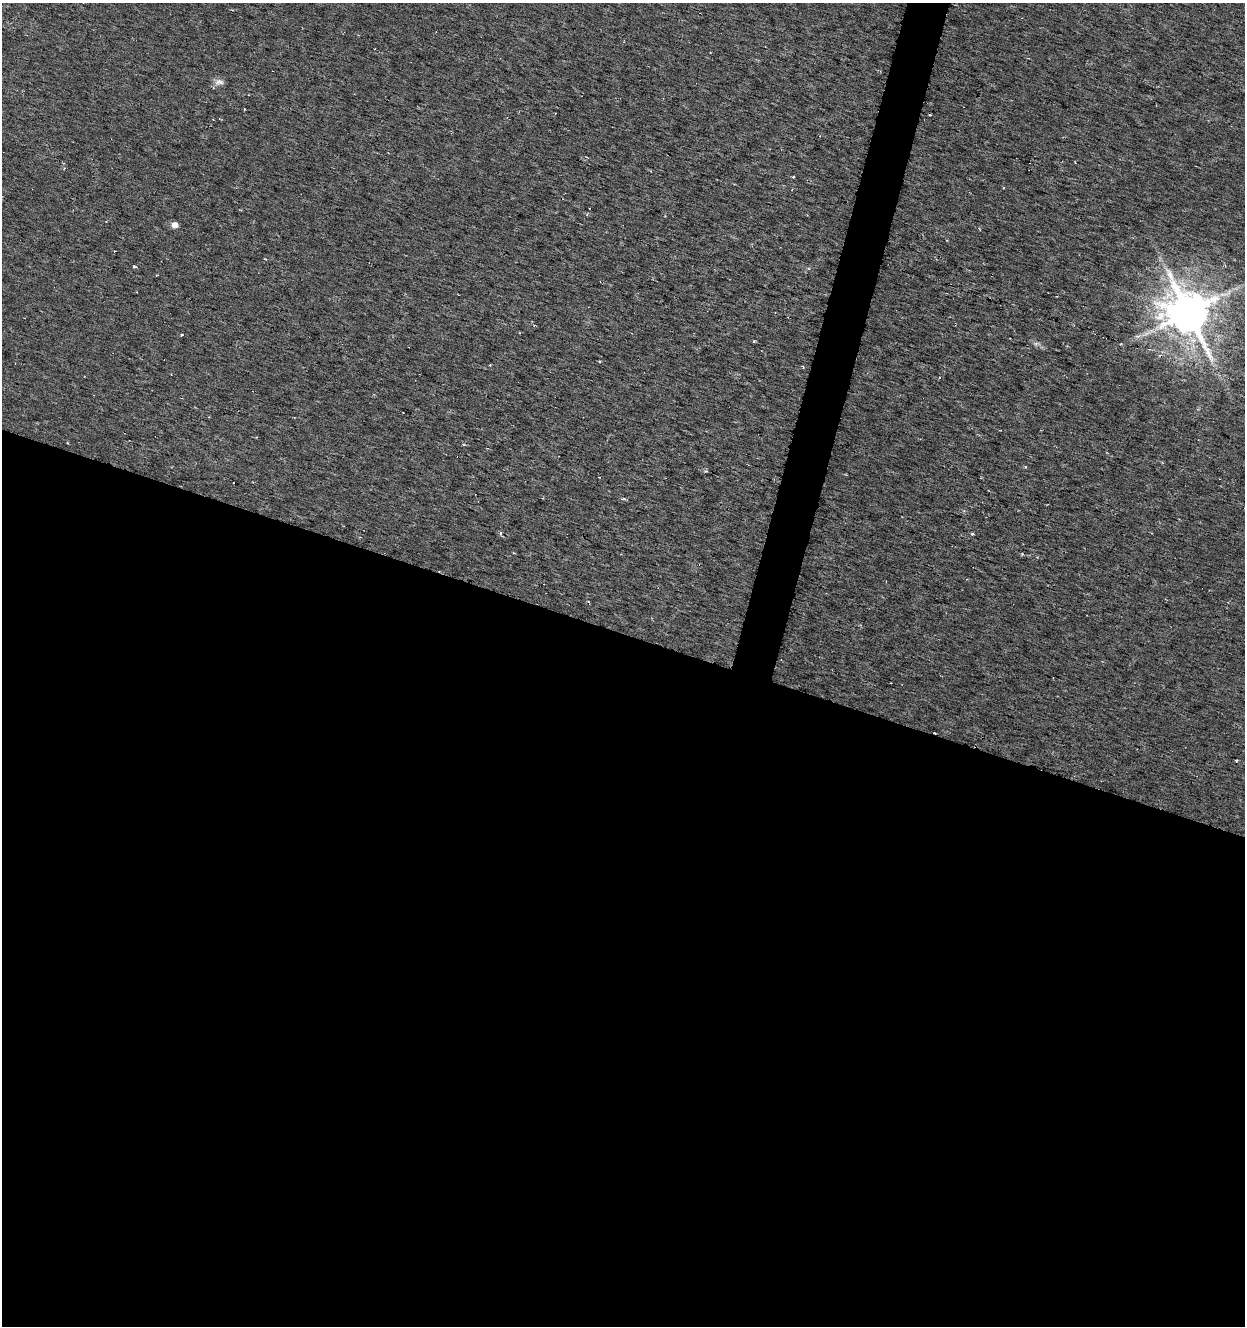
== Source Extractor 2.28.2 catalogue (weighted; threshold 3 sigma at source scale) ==
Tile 14 of 4 x 4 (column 2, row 4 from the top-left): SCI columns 1458-2700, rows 5-1328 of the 5463 x 5298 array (HDU 1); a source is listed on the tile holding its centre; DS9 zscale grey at full resolution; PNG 1247 x 1328 px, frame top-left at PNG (2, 3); no overlay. Shown black and unused: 54% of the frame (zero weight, under 3 of 6 exposures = <1% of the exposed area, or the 3 px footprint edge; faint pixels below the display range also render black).
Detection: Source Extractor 2.28.2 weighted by HDU 2 'WHT'; one run over the whole footprint, this tile lists its part. Background 0.00669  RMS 0.0034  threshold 0.0139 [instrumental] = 3 sigma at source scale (4.09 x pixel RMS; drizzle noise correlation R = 1.36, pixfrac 0.8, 0.0396/0.0396 arcsec/px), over >= 5 px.
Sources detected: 23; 7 cosmic-ray / hot-pixel residue — not listed; the other 16 listed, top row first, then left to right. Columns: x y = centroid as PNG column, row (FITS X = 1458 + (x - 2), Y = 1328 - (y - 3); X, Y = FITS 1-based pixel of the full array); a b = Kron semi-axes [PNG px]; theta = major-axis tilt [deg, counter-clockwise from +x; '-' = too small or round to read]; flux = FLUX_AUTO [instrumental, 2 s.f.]
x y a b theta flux
219 82 14 8 9 1.7
793 177 3 3 - 0.45
174 225 5 5 - 2.6
134 266 3 3 - 0.99
1188 313 13 11 -50 1500
753 341 4 3 - 0.4
600 361 4 3 - 0.27
490 365 3 3 - 0.38
803 367 4 3 - 0.29
1026 467 4 3 - 0.37
705 471 5 4 - 0.47
624 499 7 3 7 0.45
500 533 5 3 - 0.45
972 534 4 4 - 0.36
1022 554 4 4 - 0.32
588 602 4 3 - 0.36
Overlapping masked pixels (flux is a lower limit): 1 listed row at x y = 1188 313
Unlisted compact peaks at least as high as the median listed source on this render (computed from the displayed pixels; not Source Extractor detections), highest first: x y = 182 335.